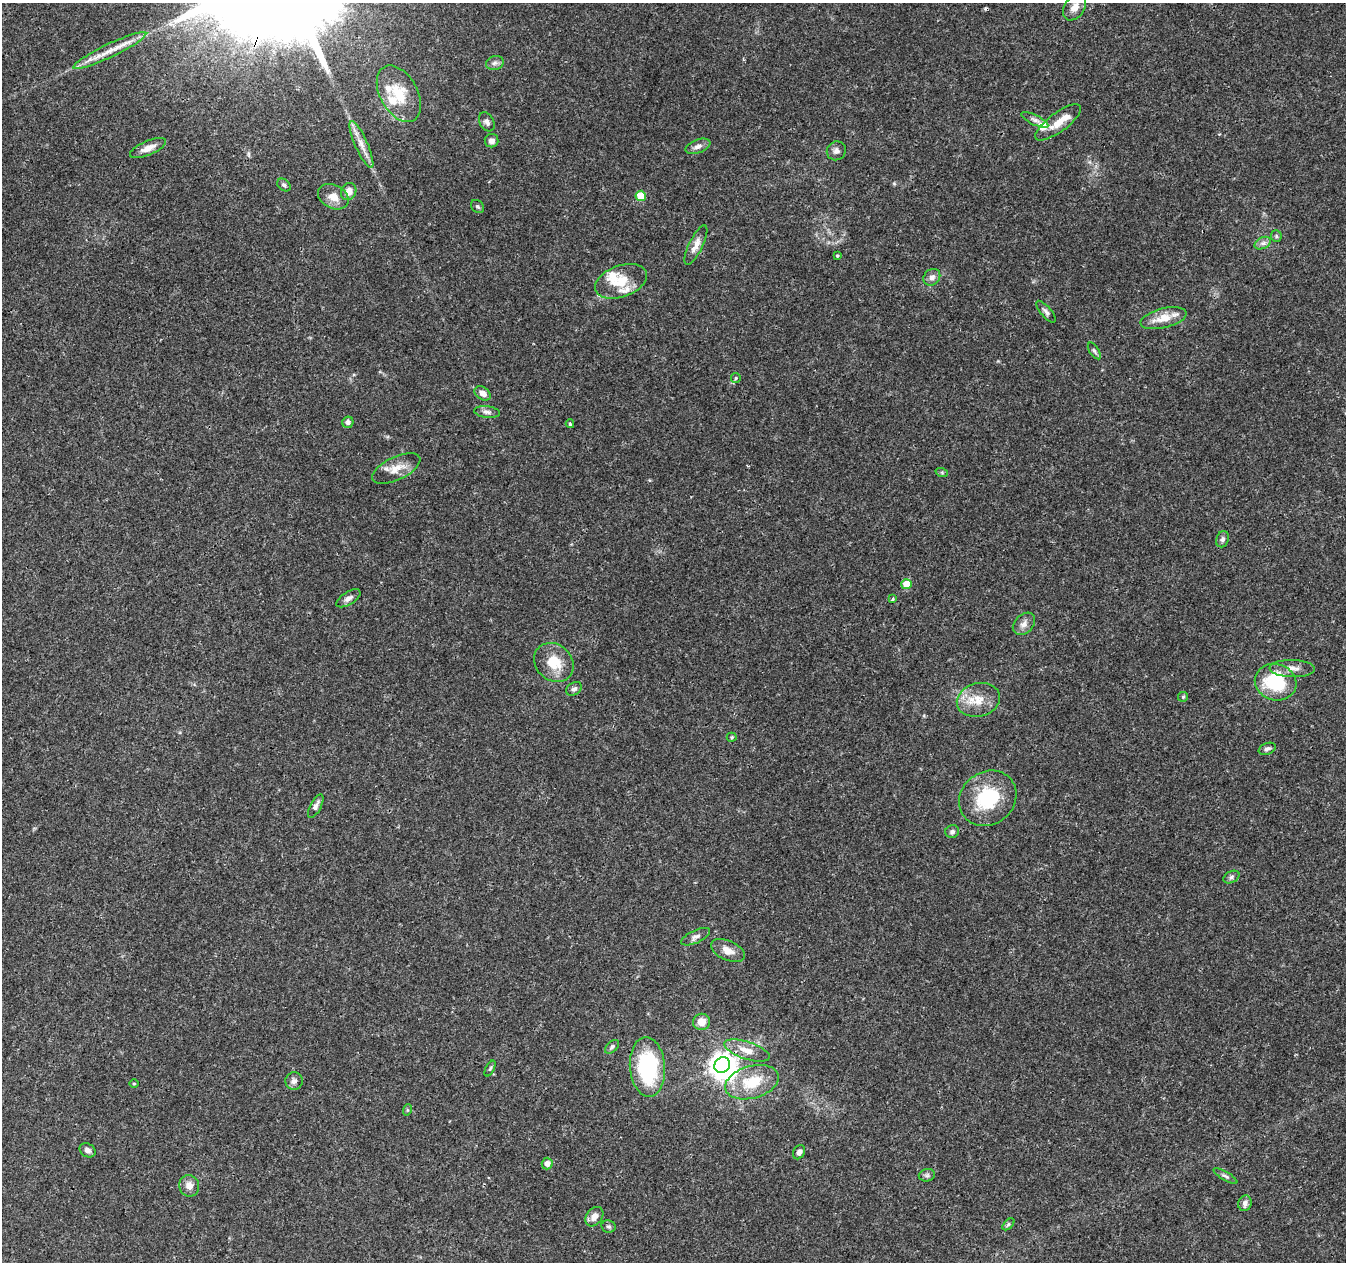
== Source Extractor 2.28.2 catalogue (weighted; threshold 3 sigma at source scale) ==
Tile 7 of 4 x 4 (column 3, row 2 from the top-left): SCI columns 2699-4042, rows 2804-4063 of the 5390 x 5544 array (HDU 1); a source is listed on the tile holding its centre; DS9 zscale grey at full resolution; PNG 1348 x 1264 px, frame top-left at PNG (2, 3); each listed source drawn as its Kron ellipse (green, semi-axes under 4 px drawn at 4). Shown black and unused: <1% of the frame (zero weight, under 3 of 4 exposures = <1% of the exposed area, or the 3 px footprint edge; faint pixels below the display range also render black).
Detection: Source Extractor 2.28.2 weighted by HDU 2 'WHT'; one run over the whole footprint, this tile lists its part. Background 0.0503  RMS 0.0025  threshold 0.0115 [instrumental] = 3 sigma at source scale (4.5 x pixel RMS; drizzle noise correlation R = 1.50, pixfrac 1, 0.0396/0.0396 arcsec/px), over >= 5 px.
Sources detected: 80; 1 inside a brighter object's white glare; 1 cosmic-ray / hot-pixel residue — neither listed nor drawn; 6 inside a brighter listed object's ellipse — not listed separately; the other 72 listed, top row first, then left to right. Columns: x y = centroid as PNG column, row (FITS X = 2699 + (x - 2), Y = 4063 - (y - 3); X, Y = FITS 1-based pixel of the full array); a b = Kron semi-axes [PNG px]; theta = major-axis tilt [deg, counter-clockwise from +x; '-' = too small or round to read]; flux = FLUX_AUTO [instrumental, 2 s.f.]
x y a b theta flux
1075 7 14 10 56 2.3
110 51 40 6 25 4.5
495 63 9 7 17 0.97
399 94 30 18 -61 8.3
1035 120 14 5 -26 1
487 122 10 7 -60 0.97
1058 122 27 9 36 3.6
491 141 7 6 - 1.4
361 145 25 6 -66 2.6
698 146 13 6 21 1.2
148 148 19 7 23 2.3
836 151 10 9 - 1.1
284 185 7 5 -44 0.63
349 192 9 7 65 2.4
641 196 5 5 - 6.3
333 197 16 11 -26 3
477 206 7 5 -44 0.52
1276 236 6 5 - 0.43
1263 243 9 5 25 0.99
696 245 21 7 64 2.1
838 255 3 3 - 0.35
932 277 9 7 44 1.3
621 281 27 15 20 6.4
1046 312 13 5 -50 0.85
1163 318 23 9 14 4.6
1094 351 9 4 -56 0.55
736 378 5 4 - 0.35
483 393 9 6 -35 1.6
487 412 13 5 -6 0.97
348 422 6 5 - 0.82
570 424 4 3 - 0.42
396 469 26 11 25 3.6
942 473 6 4 -20 0.35
1223 539 8 6 68 0.69
907 584 5 5 - 5
348 598 13 6 32 1.1
892 599 4 3 - 0.32
1024 624 13 9 46 1.5
554 662 21 18 -42 6.4
1292 669 22 8 -1 2.4
1276 682 21 18 -16 16
574 689 8 6 34 0.77
1183 697 5 5 - 0.34
978 700 22 16 14 5.2
732 737 5 4 - 0.31
1267 749 9 5 21 0.78
988 798 30 26 38 15
316 806 13 5 62 1.1
952 832 7 6 - 0.65
1231 877 8 5 27 0.64
696 937 15 6 25 1.2
728 951 18 9 -25 2.4
702 1022 8 8 - 2.7
612 1047 8 5 44 0.59
747 1050 24 8 -18 3.3
722 1065 8 7 - 240
647 1067 30 17 -85 25
490 1068 8 3 62 0.38
294 1081 9 8 - 1
752 1082 28 16 16 9.4
134 1083 4 3 - 0.23
407 1110 6 3 72 0.29
88 1150 8 6 -34 1.1
799 1152 7 5 62 0.95
547 1164 6 5 - 1.4
927 1175 8 6 12 0.65
1225 1176 13 4 -31 0.68
189 1186 11 10 - 2
1245 1203 8 6 73 1.2
594 1217 11 7 51 2
1008 1224 7 4 44 0.42
609 1226 7 6 - 0.54
Overlapping masked pixels (flux is a lower limit): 1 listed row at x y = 722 1065